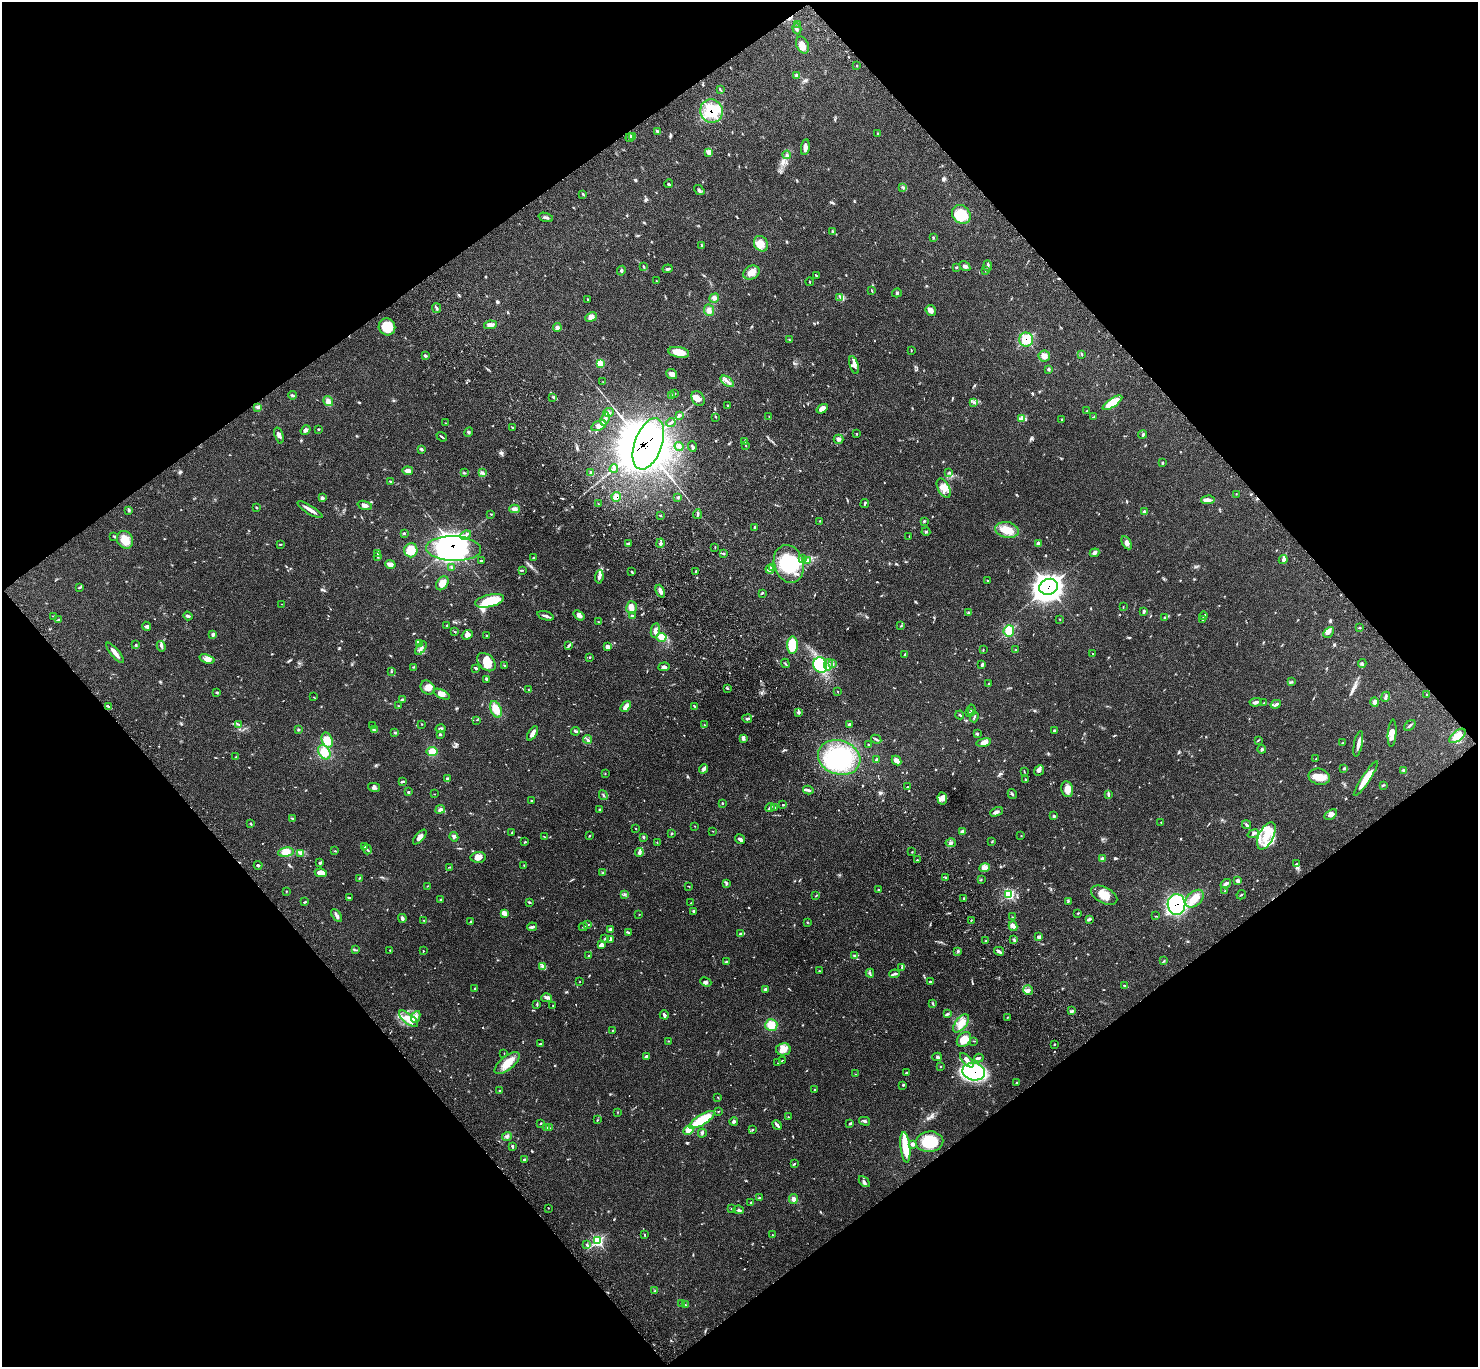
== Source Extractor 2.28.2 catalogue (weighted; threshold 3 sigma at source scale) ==
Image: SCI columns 97-5999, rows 242-5698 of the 6102 x 6074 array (HDU 1 of 3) = the unmasked area's bounding box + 8 px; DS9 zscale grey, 4 x 4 block average (1 PNG px = mean of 4 x 4 image px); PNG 1480 x 1369 px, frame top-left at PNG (2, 2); each listed source drawn as its Kron ellipse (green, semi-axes under 4 px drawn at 4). Shown black and unused: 50% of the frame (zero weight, under 3 of 4 exposures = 6% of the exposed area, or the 3 px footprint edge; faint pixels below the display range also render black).
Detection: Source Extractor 2.28.2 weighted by HDU 2 'WHT'. Background 0.0683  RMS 0.0056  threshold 0.025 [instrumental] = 3 sigma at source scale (4.5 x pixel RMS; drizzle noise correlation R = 1.50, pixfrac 1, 0.05/0.05 arcsec/px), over >= 5 px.
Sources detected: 702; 2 too faint to see at this stretch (4 x 4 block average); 10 inside a brighter object's white glare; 1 cosmic-ray / hot-pixel residue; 2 long thin detections or spike segments (spike, bleed or trail) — neither listed nor drawn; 14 coinciding with a brighter row at this scale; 51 inside a brighter listed object's ellipse — not listed separately; of the other 622, all 500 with FLUX_AUTO >= 1.33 (the completeness limit of this list) listed and drawn (122 fainter detections not listed), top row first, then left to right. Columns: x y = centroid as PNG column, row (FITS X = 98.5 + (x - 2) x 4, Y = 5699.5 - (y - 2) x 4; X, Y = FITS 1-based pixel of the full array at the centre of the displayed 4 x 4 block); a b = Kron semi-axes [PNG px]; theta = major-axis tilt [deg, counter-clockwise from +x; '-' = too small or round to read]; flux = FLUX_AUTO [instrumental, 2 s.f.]
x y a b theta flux
798 25 3 2 - 2
797 29 6 2 -72 3.8
803 45 9 6 -64 20
857 66 3 2 - 2.1
797 75 3 3 - 4.7
720 89 3 2 - 2.1
711 111 12 11 - 130
657 131 4 3 - 5.3
878 133 2 2 - 2.1
632 136 3 2 - 4.6
630 138 4 2 - 3.4
805 147 8 3 80 17
709 152 3 2 - 4.5
787 155 4 2 - 3
668 184 4 2 - 2.9
903 187 2 2 - 2.6
699 190 6 3 -38 5.6
583 194 3 2 - 3
961 214 10 8 -45 99
546 217 7 2 -18 6.4
832 232 3 2 - 2.9
933 238 3 2 - 1.7
761 244 8 6 -56 29
701 245 3 2 - 2.1
643 266 2 2 - 1.7
965 266 6 3 -32 8.4
988 266 6 2 -87 7.1
957 267 4 2 - 2.2
668 269 5 2 - 4.2
985 270 3 2 - 1.9
621 271 5 3 - 6.1
751 272 8 6 27 22
816 276 3 2 - 2.1
656 281 2 2 - 1.8
809 282 4 2 - 2
872 291 3 2 - 2.2
897 293 5 2 - 4.1
840 297 3 2 - 3.1
714 298 5 4 - 9.2
588 299 2 2 - 1.7
437 308 5 2 - 5.4
709 310 6 5 - 14
931 310 6 5 - 12
591 317 6 4 24 14
490 325 6 3 10 16
387 327 8 8 - 78
557 328 4 4 - 9.2
789 339 3 2 - 1.6
1026 340 7 7 - 66
911 350 3 2 - 1.7
679 352 10 5 -10 40
1082 355 2 2 - 1.4
425 356 3 2 - 4.2
1044 356 6 5 - 16
600 364 3 3 - 32
854 365 9 3 -73 13
1049 370 3 2 - 3
672 374 5 5 - 13
727 381 7 3 -36 11
603 382 2 2 - 1.5
674 394 3 2 - 2.3
292 395 4 2 - 5
672 396 4 2 - 4.3
553 397 3 2 - 1.9
698 398 8 6 -59 21
328 401 5 4 - 11
974 402 3 3 - 4.4
1112 403 11 4 34 76
728 405 2 2 - 2.9
257 407 3 2 - 3.4
822 409 6 4 34 20
1087 411 3 2 - 2.1
608 412 5 4 - 8.6
679 415 3 3 - 4
716 417 2 2 - 1.4
769 417 4 2 - 2.4
1094 417 3 2 - 2.6
605 419 7 4 71 11
1022 419 4 3 - 6.1
1062 419 2 2 - 1.4
446 423 4 2 - 1.9
671 423 5 3 - 6.8
599 426 8 5 25 17
512 427 3 2 - 2.4
318 429 3 2 - 1.9
306 430 5 3 - 6.9
468 432 5 3 - 4.3
856 434 2 2 - 2
1142 434 4 2 - 3.8
279 435 8 3 -72 11
442 437 5 2 - 4.2
838 439 5 4 - 9.3
744 441 2 2 - 1.3
648 444 27 13 70 2400
746 445 2 2 - 1.6
679 446 4 3 - 6.2
692 446 5 2 - 4.7
421 449 3 3 - 4.8
1162 463 3 2 - 3
614 469 4 2 - 5
408 471 5 3 - 19
482 472 4 2 - 4.6
591 472 3 2 - 4.2
464 473 4 2 - 3.2
949 473 2 2 - 2.1
390 481 3 2 - 2.1
944 488 10 6 -62 25
1236 494 2 2 - 1.4
616 497 5 4 - 22
678 497 3 2 - 3.4
322 498 4 3 - 6.9
1208 500 7 4 3 13
865 503 4 2 - 3.5
598 504 2 2 - 1.7
365 505 7 4 -16 12
256 508 3 2 - 1.7
515 509 5 4 - 14
310 510 14 2 -32 25
129 511 4 2 - 3.2
1144 512 4 3 - 4.6
491 514 3 2 - 2.2
697 514 5 2 - 4.9
661 516 3 2 - 1.5
820 521 3 2 - 2
924 521 3 2 - 2.9
754 527 3 2 - 3.1
1007 530 12 8 -10 48
926 532 4 2 - 3.3
404 534 3 2 - 2.6
466 535 6 2 22 7
114 536 3 2 - 2.5
909 537 2 2 - 1.6
125 540 9 8 - 43
629 543 2 2 - 8
660 543 4 3 - 6.4
1127 543 7 4 -61 14
280 544 3 2 - 2.1
1038 544 3 3 - 11
715 547 2 2 - 1.4
454 549 27 12 -2 720
411 550 7 6 - 49
378 553 2 2 - 2.1
724 553 2 2 - 2
1095 553 5 3 - 11
378 557 3 2 - 3.3
534 557 4 2 - 2.7
803 559 4 2 - 4.9
1283 559 4 3 - 7.8
807 560 3 3 - 4.7
481 561 3 2 - 1.7
390 564 5 3 - 17
789 564 19 14 -72 170
452 567 3 2 - 3.3
773 567 3 2 - 2.9
770 569 4 3 - 7.9
522 570 2 2 - 1.5
632 572 3 2 - 2.8
695 572 3 2 - 2.6
599 577 7 3 83 9.5
988 581 2 2 - 1.4
442 583 7 5 53 25
80 587 2 2 - 1.9
1049 587 9 8 - 2300
660 591 7 3 -67 15
762 593 3 2 - 3.4
489 601 15 6 12 100
282 604 3 2 - 1.4
1123 607 3 2 - 1.4
631 608 6 5 - 16
1144 612 4 3 - 5
969 613 4 2 - 3.9
579 615 6 3 -36 11
53 616 2 2 - 1.5
188 616 5 3 - 5.5
546 616 8 2 -18 10
632 616 3 3 - 5.3
1204 616 4 2 - 3.4
1164 618 2 2 - 1.4
58 620 4 2 - 3.1
1060 620 2 2 - 1.4
1202 620 3 2 - 1.7
599 622 2 2 - 1.5
447 625 3 2 - 1.9
147 626 4 3 - 7.5
901 626 4 2 - 2
1360 628 3 2 - 2.6
655 630 7 4 80 14
1009 631 5 5 - 59
455 632 3 2 - 1.4
1329 632 6 2 47 7
213 635 4 2 - 4
467 635 6 4 20 15
487 635 2 2 - 1.5
662 637 5 4 - 31
136 644 2 2 - 2.2
420 644 3 2 - 4.8
792 645 8 5 89 100
161 646 5 2 - 5.5
569 646 3 2 - 3.7
607 647 4 3 - 15
421 648 7 3 54 10
983 650 2 2 - 1.8
1016 650 2 2 - 1.5
115 653 12 3 -51 21
905 654 3 2 - 2.1
1093 654 2 2 - 1.7
590 657 2 2 - 2
207 659 8 4 -18 14
486 662 11 7 -44 47
785 663 5 2 - 2.8
1362 663 4 2 - 4.3
833 664 4 2 - 3.6
820 665 8 7 - 170
828 665 5 3 - 8.8
982 665 3 2 - 7.7
505 666 3 2 - 2.1
414 667 4 2 - 2.4
664 667 6 3 5 6.8
476 668 4 2 - 5.4
391 672 3 2 - 1.6
487 679 4 2 - 5.7
1291 682 3 3 - 3.7
989 684 3 2 - 2.5
428 688 8 6 -43 20
727 688 3 2 - 2.9
528 690 3 2 - 2.7
838 691 2 2 - 1.4
217 692 2 2 - 1.9
441 694 8 4 -26 14
1427 695 2 2 - 1.4
314 697 2 2 - 1.4
1386 697 5 2 - 5.6
402 699 4 2 - 2.8
1256 702 6 3 3 8.6
1374 702 4 3 - 9.4
1264 703 3 2 - 1.9
1276 704 5 3 - 7.9
108 706 4 2 - 3.7
399 706 3 2 - 2.7
694 706 3 2 - 3.2
626 707 6 3 54 27
496 709 9 5 -67 42
971 710 5 2 - 3.6
799 712 3 3 - 6.2
969 713 2 2 - 2
960 715 4 2 - 4.2
974 717 5 2 - 3.8
747 719 5 2 - 5.6
477 720 2 2 - 1.3
239 724 3 2 - 2.3
422 724 2 2 - 1.6
849 724 3 2 - 6.6
704 725 2 2 - 1.5
1410 725 6 2 40 5.9
372 726 2 2 - 1.5
441 729 5 2 - 4.3
298 730 3 3 - 3.6
374 730 4 2 - 4.7
1054 730 3 2 - 3.7
575 731 4 2 - 5.3
395 733 3 2 - 3.1
532 733 8 3 58 14
1392 733 14 4 86 22
440 734 3 2 - 3.8
978 734 3 2 - 3.2
1457 736 9 5 38 37
743 738 4 2 - 10
588 739 4 2 - 4.5
876 739 5 2 - 5.1
327 740 8 5 -69 50
1258 740 3 2 - 2.4
984 743 7 3 11 23
1343 743 3 2 - 2.5
1358 744 13 3 79 14
868 745 3 2 - 2.4
1262 749 4 3 - 4.5
324 752 8 5 -59 40
432 752 5 4 - 35
236 757 3 2 - 1.7
839 757 21 17 -18 300
1315 759 3 2 - 2.5
876 760 3 2 - 4.4
897 761 5 3 - 17
1344 768 3 2 - 2.7
704 769 5 3 - 7
1039 770 6 4 49 9.2
1024 771 2 2 - 1.5
1403 771 3 2 - 2.8
605 774 2 2 - 1.8
1319 777 11 8 -13 40
447 779 4 3 - 5.5
1366 779 20 3 56 64
1026 780 3 2 - 3.1
402 782 3 2 - 4.8
1383 785 3 2 - 2.4
374 787 6 3 -12 7.5
908 787 3 2 - 2.3
1067 789 8 6 -78 24
808 790 5 2 - 6.9
408 792 2 2 - 4.6
434 794 2 2 - 1.7
1012 794 5 2 - 4.9
603 795 5 2 - 4
1108 795 3 2 - 3.5
942 798 6 4 -84 14
531 801 2 2 - 2.3
722 803 2 2 - 4
783 805 4 2 - 3.7
770 808 5 2 - 7.7
775 808 2 2 - 2.2
440 809 5 3 - 8.4
599 809 2 2 - 2.7
996 812 7 4 23 10
1331 815 7 4 34 14
1054 816 4 2 - 4.2
293 819 3 2 - 2.9
1161 822 2 2 - 1.6
251 824 2 2 - 1.5
1246 824 5 2 - 4.8
694 826 2 2 - 1.4
636 829 2 2 - 1.7
713 831 2 2 - 1.9
962 832 3 2 - 17
512 833 4 2 - 3.9
672 833 3 2 - 2.7
1253 834 6 2 20 4.2
589 836 2 2 - 3.1
1021 836 2 2 - 1.5
1266 836 15 7 63 71
420 837 9 3 49 15
454 837 4 3 - 6.3
544 837 2 2 - 1.8
643 837 3 2 - 5.4
740 839 5 2 - 8.8
525 842 3 2 - 3.3
992 842 3 2 - 2
657 843 2 2 - 2
951 843 5 2 - 5.1
364 847 3 2 - 2
367 849 5 2 - 3.7
335 851 3 2 - 2.4
286 852 8 4 8 36
639 852 4 3 - 12
912 852 2 2 - 1.8
301 853 2 2 - 2
478 857 7 5 5 18
1102 859 3 2 - 9.8
917 860 2 2 - 2.1
320 863 4 3 - 3.9
1296 864 3 2 - 2.8
258 865 4 2 - 4.6
524 866 3 2 - 2.4
450 867 2 2 - 1.5
985 868 5 4 - 19
603 872 3 2 - 2.2
321 873 6 4 -8 32
946 877 3 2 - 2.2
359 878 2 2 - 2
981 880 2 2 - 1.9
1238 881 4 4 - 7.6
726 883 4 2 - 4.3
1226 884 5 2 - 16
428 886 3 2 - 1.7
689 886 3 2 - 1.7
878 889 2 2 - 1.8
286 891 3 2 - 1.3
1225 891 3 2 - 3
624 894 2 2 - 2.8
1009 894 3 3 - 120
1104 895 14 8 -28 48
1241 895 5 2 - 2.4
816 896 3 2 - 1.9
349 898 4 2 - 3.1
964 898 2 2 - 2.8
440 899 3 2 - 2
1195 899 10 7 43 37
305 902 3 2 - 2.8
529 902 3 2 - 4.9
1068 902 3 2 - 2.5
691 903 2 2 - 1.4
1176 904 10 9 - 450
694 911 4 2 - 5.5
504 913 4 3 - 18
1078 913 2 2 - 2.1
639 914 2 2 - 2.5
337 915 7 3 -53 7.6
1156 916 2 2 - 1.5
1012 917 2 2 - 1.3
402 918 4 2 - 12
1089 919 3 2 - 3.8
424 920 2 2 - 2
971 920 2 2 - 1.9
471 922 2 2 - 5.1
807 922 2 2 - 2
588 925 3 2 - 3.8
1013 926 5 4 - 9.5
532 927 5 2 - 10
583 927 4 2 - 2.2
610 930 4 3 - 7.9
628 932 4 2 - 5
740 934 3 2 - 4.9
1039 937 4 3 - 8.5
605 938 2 2 - 1.8
1013 939 2 2 - 1.6
610 940 2 2 - 2.9
985 941 2 2 - 1.5
602 945 3 2 - 12
356 950 3 2 - 2.8
390 950 2 2 - 2.3
423 951 2 2 - 2.1
958 951 3 2 - 4.5
999 951 5 2 - 7.7
589 955 2 2 - 1.3
854 956 3 2 - 1.5
726 961 4 2 - 2.9
1164 961 3 2 - 2.7
543 966 3 2 - 5.3
902 967 3 2 - 2.5
819 971 2 2 - 1.6
870 973 4 2 - 4.6
894 974 5 3 - 5.8
580 982 2 2 - 1.6
706 982 6 3 -24 6.6
930 982 3 2 - 4.6
1124 985 3 2 - 2.4
475 989 2 2 - 3.2
765 989 2 2 - 14
1028 990 5 4 - 10
547 998 5 3 - 7.9
933 1003 3 2 - 2.7
537 1004 3 2 - 2.8
553 1006 3 2 - 1.6
1072 1011 4 2 - 5.1
947 1014 3 2 - 3.6
664 1015 5 3 - 7.8
416 1017 6 3 68 10
1008 1017 3 2 - 2.1
408 1019 11 5 -39 28
961 1023 10 5 52 28
771 1025 6 6 - 39
612 1030 2 2 - 1.4
964 1039 8 6 46 31
668 1041 2 2 - 2.1
974 1041 2 2 - 1.7
540 1044 3 2 - 2.8
1054 1044 3 2 - 2.4
783 1049 7 6 - 26
504 1053 3 2 - 1.5
646 1056 4 3 - 6
937 1057 5 2 - 4.6
979 1058 5 2 - 4.8
782 1060 4 2 - 2.2
967 1060 9 3 -47 17
507 1063 15 6 39 45
778 1063 2 2 - 1.5
940 1066 2 2 - 2.1
907 1072 3 2 - 4.3
974 1072 11 8 -12 330
855 1074 2 2 - 1.5
1016 1082 3 2 - 2
903 1085 3 2 - 2.6
499 1090 2 2 - 2.1
815 1090 2 2 - 3
718 1098 2 2 - 2.2
718 1111 2 2 - 2.1
617 1112 2 2 - 1.6
788 1117 2 2 - 2
597 1120 2 2 - 1.6
702 1120 14 5 31 110
865 1121 5 3 - 6.3
734 1122 4 2 - 5.9
541 1123 2 2 - 1.4
850 1124 3 2 - 4.7
777 1125 5 2 - 9.6
547 1128 2 2 - 1.9
549 1128 2 2 - 1.7
688 1130 5 4 - 19
753 1130 2 2 - 1.4
702 1133 4 2 - 4.5
507 1136 5 3 - 6.5
929 1142 14 10 4 96
913 1144 3 3 - 8.2
512 1147 3 2 - 4
905 1147 15 5 -84 72
524 1159 3 2 - 3.8
794 1164 3 2 - 2.5
864 1181 6 3 -48 8.1
759 1198 3 2 - 3.7
793 1199 5 4 - 11
751 1203 3 2 - 2.7
548 1208 2 2 - 1.5
732 1209 3 2 - 3.1
739 1210 5 2 - 4.5
644 1235 3 2 - 1.9
772 1235 3 2 - 1.8
598 1241 3 3 - 150
587 1245 2 2 - 2.5
655 1291 4 2 - 3.3
682 1304 3 2 - 2.5
685 1305 2 2 - 1.9
Overlapping masked pixels (flux is a lower limit): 8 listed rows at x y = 711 111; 1026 340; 648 444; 616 497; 454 549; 1049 587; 1176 904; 974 1072
Diffuse or blended objects may show on this block-average render without a row.